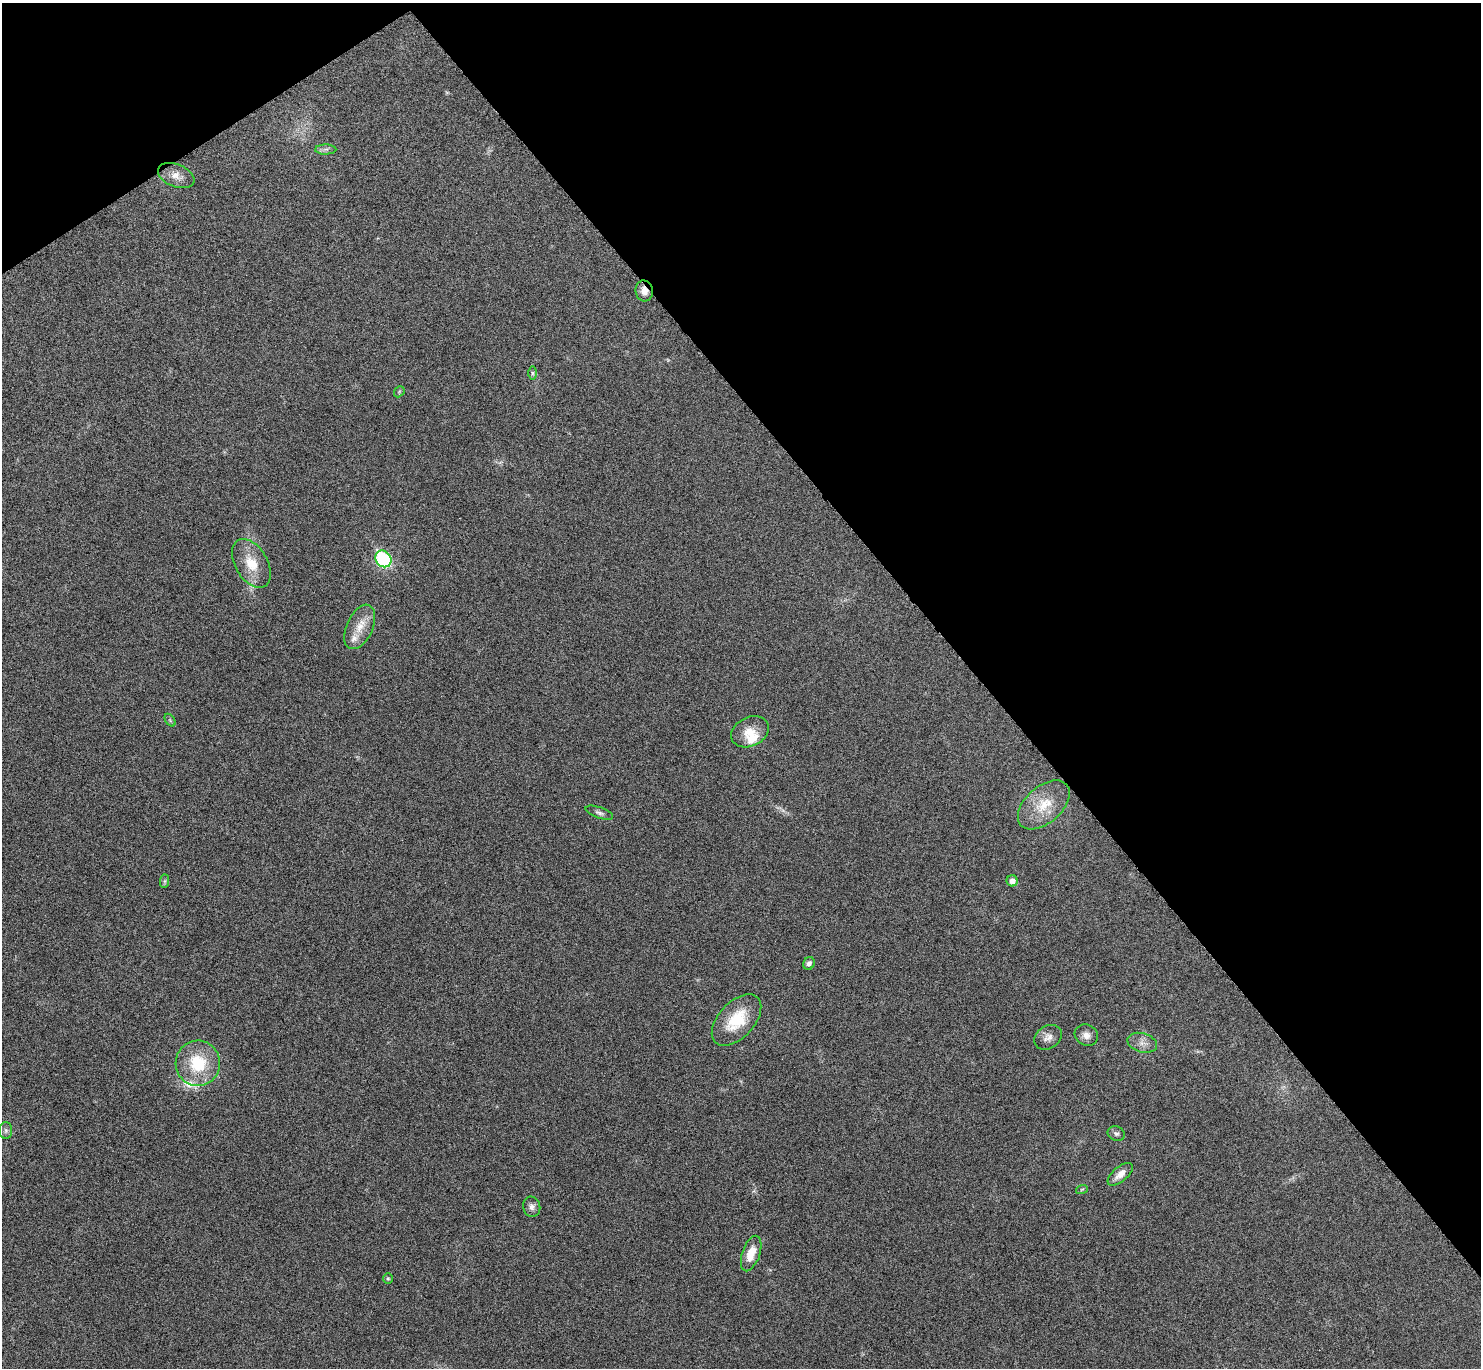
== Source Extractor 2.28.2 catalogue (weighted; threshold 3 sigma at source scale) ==
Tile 3 of 4 x 4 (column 3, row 1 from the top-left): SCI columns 2966-4444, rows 4262-5627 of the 5934 x 5929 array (HDU 1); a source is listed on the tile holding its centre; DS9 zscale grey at full resolution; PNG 1483 x 1370 px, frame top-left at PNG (2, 3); each listed source drawn as its Kron ellipse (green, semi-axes under 4 px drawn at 4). Shown black and unused: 37% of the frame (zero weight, under 4 of 8 exposures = <1% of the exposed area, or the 3 px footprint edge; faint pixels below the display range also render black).
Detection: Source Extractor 2.28.2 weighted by HDU 2 'WHT'; one run over the whole footprint, this tile lists its part. Background 0.0235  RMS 0.0036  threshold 0.0148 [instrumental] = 3 sigma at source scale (4.09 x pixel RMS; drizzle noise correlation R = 1.36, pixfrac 0.8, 0.05/0.05 arcsec/px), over >= 5 px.
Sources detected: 32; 2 too faint to see at this stretch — neither listed nor drawn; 3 inside a brighter listed object's ellipse — not listed separately; the other 27 listed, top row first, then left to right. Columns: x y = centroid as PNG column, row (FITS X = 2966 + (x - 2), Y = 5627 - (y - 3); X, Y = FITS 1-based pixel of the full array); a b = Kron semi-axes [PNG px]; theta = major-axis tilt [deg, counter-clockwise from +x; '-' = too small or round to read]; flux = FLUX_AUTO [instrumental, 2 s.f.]
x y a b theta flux
326 149 11 5 1 1
176 176 19 11 -21 3.4
644 291 10 8 -77 2.6
532 373 7 4 -90 0.61
399 392 6 4 48 0.47
383 559 9 7 -50 40
251 563 26 16 -60 8.2
360 627 24 13 66 5.4
170 720 7 4 -56 0.55
750 732 20 14 26 5.5
1044 805 30 18 42 9.3
599 813 14 5 -19 1.1
164 881 7 4 89 0.66
1012 881 5 5 - 1.9
809 963 6 5 - 1.1
737 1020 31 17 47 12
1086 1035 12 10 -28 2.2
1048 1037 15 11 30 2.4
1142 1043 15 9 -16 2.6
198 1063 23 22 - 15
6 1130 8 6 -89 1
1116 1133 9 7 -21 0.96
1120 1174 15 7 41 2.8
1082 1189 6 3 19 0.38
532 1207 10 8 -75 1.5
751 1253 18 9 71 5.4
388 1278 5 5 - 0.44
Overlapping masked pixels (flux is a lower limit): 1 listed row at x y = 644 291